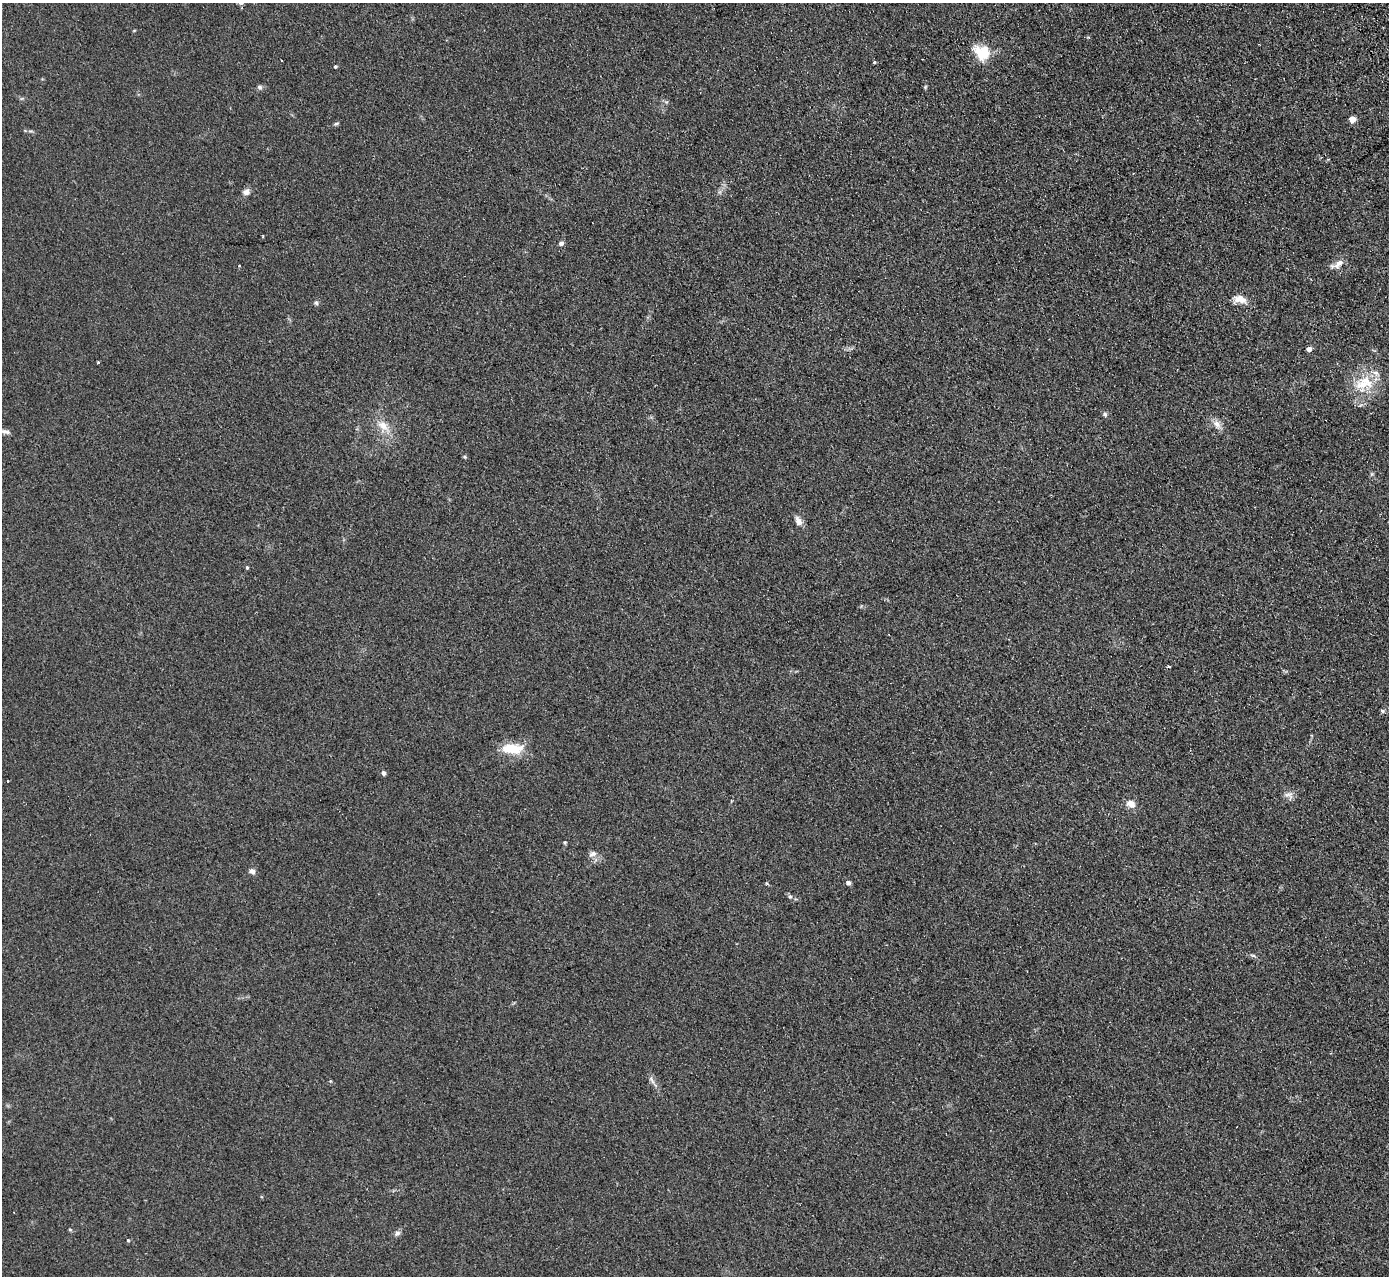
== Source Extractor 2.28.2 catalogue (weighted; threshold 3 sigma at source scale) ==
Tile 10 of 4 x 4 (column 2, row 3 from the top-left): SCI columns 1444-2830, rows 1456-2729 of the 5659 x 5589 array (HDU 1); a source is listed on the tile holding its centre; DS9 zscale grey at full resolution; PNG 1391 x 1278 px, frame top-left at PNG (2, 3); no overlay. Shown black and unused: <1% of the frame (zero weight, under 2 of 3 exposures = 3% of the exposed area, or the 3 px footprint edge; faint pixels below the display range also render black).
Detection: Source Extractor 2.28.2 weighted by HDU 2 'WHT'; one run over the whole footprint, this tile lists its part. Background 0.126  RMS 0.012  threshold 0.0538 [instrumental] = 3 sigma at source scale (4.5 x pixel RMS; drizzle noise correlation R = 1.50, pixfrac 1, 0.05/0.05 arcsec/px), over >= 5 px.
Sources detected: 45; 1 cosmic-ray / hot-pixel residue — not listed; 2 inside a brighter listed object's ellipse — not listed separately; the other 42 listed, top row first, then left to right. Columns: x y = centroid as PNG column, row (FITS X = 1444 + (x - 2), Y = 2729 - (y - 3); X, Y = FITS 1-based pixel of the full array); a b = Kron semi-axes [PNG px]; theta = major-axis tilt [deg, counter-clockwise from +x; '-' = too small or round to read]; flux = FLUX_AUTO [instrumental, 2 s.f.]
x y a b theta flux
982 53 22 17 -41 27
874 62 4 3 - 1.3
335 67 3 3 - 1.9
259 87 6 6 - 3
925 87 5 4 - 1.2
1352 119 5 4 - 18
336 124 7 4 27 1.8
1133 174 3 2 - 1.2
246 192 9 8 - 4.8
561 243 5 4 - 4.8
1339 263 17 8 40 8.3
239 266 3 3 - 1.2
1239 299 19 10 -9 12
316 303 6 5 - 2.2
1309 349 4 4 - 6.6
98 362 3 3 - 1.2
1363 385 24 20 13 34
1105 414 7 5 -61 2.7
1217 424 14 8 -49 7.5
383 426 21 11 -45 16
6 431 13 6 -12 5.4
464 457 5 4 - 1.6
1372 474 6 4 -44 1.5
798 521 12 8 -64 6.8
247 567 4 4 - 1.6
1169 666 3 3 - 2.2
1382 711 5 5 - 2.4
512 749 27 13 -1 29
383 773 4 4 - 4.1
8 781 3 3 - 1.7
1289 795 14 10 -16 6.1
1131 804 12 9 -26 9.1
565 842 5 4 - 1.2
593 854 11 7 18 4.6
252 871 7 6 - 4.3
848 883 6 5 - 2.8
790 896 6 5 - 2.1
1253 955 8 4 -9 2.1
652 1080 13 4 -57 4.2
70 1229 5 3 - 1.2
397 1233 8 6 27 3.5
128 1240 4 4 - 1.4
Isophote crosses this tile's border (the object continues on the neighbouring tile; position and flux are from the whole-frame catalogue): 1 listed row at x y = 6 431